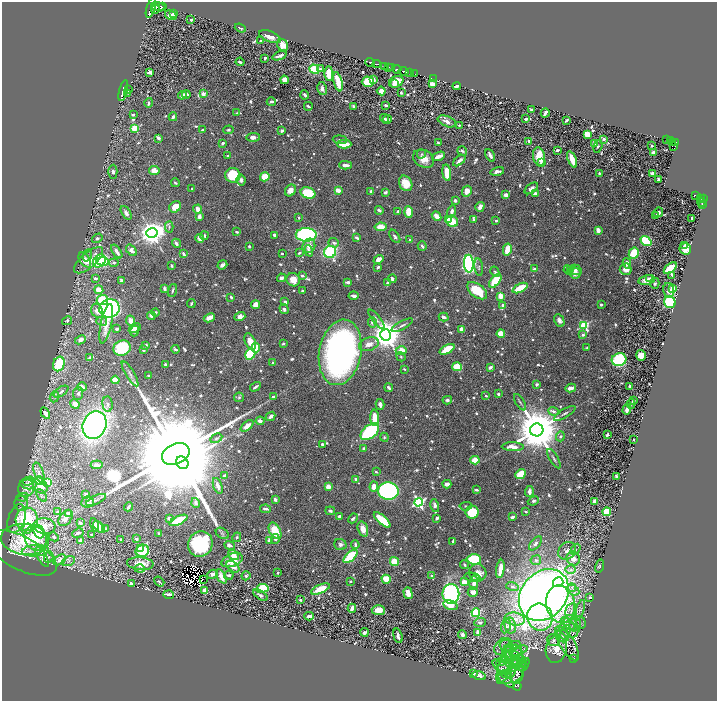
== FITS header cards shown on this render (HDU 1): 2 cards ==
NAXIS1  =                 1429
NAXIS2  =                 1398

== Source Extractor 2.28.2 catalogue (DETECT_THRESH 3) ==
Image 1429 x 1398 px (HDU 1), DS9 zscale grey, zoomed out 1/2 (1 PNG px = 2 x 2 image px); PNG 719 x 703 px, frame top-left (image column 1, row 1398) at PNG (2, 2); each listed source drawn as its Kron ellipse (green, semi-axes under 4 px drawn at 4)
Background 0.501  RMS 0.0077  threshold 0.0231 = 3 sigma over >= 5 px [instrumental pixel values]
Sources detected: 1082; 43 cannot appear on this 1/2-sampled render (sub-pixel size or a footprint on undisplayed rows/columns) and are neither listed nor drawn; of the other 1039, the 500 brightest by FLUX_AUTO listed and drawn (539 fainter detections omitted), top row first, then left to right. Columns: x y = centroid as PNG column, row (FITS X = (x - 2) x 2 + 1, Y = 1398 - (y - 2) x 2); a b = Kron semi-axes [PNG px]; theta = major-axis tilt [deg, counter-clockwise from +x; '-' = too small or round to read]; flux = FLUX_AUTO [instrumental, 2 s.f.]
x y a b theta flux
151 7 11 4 73 1300
158 7 7 3 -12 830
163 7 2 1 - 150
156 9 4 2 - 470
173 14 3 3 - 3.6
171 15 6 4 -31 11
191 20 2 2 - 2.6
240 28 6 3 -19 3.2
270 37 11 5 -21 13
261 41 2 2 - 2.5
283 45 6 5 - 16
280 56 7 3 19 7
265 58 2 2 - 3.4
240 62 4 3 - 5.9
370 62 5 2 - 510
377 64 4 2 - 440
385 66 2 1 - 21
389 67 3 2 - 230
392 68 4 1 - 89
314 69 5 4 - 67
320 69 4 3 - 3.7
397 69 4 2 - 180
403 71 5 2 - 680
150 72 3 3 - 7.4
409 72 2 1 - 72
329 73 7 3 -89 36
414 74 3 1 - 220
433 78 2 1 - 5
284 80 4 4 - 18
373 80 3 3 - 6.6
338 82 10 4 -76 34
368 82 6 5 - 59
396 82 8 5 26 28
394 84 3 3 - 8.9
432 84 4 3 - 24
457 86 4 3 - 7.4
322 89 6 4 -78 6.6
128 90 4 2 - 220
123 91 11 4 76 2500
381 91 4 4 - 6.6
127 93 2 2 - 120
401 93 2 2 - 2.7
186 94 4 3 - 6.6
203 94 2 2 - 27
182 95 4 3 - 9.3
305 95 4 3 - 3.5
271 102 4 3 - 3.9
149 103 5 3 - 3.3
386 105 4 2 - 3.6
308 106 4 2 - 3.2
353 106 2 2 - 3.5
532 109 3 2 - 4.1
237 113 4 3 - 2.8
545 113 5 2 - 7.4
133 115 3 2 - 3.1
173 117 4 3 - 5.1
384 118 5 3 - 5.2
526 119 4 2 - 3.7
387 120 5 4 - 4.5
566 120 4 2 - 3.5
447 121 10 5 -22 10
459 125 4 2 - 2.9
135 128 3 3 - 59
203 130 3 3 - 3.5
228 130 5 4 - 2.8
282 131 3 3 - 4.2
587 134 3 3 - 25
253 137 7 4 3 8.8
158 138 3 2 - 7
604 139 2 2 - 14
340 140 7 3 -6 3.1
667 140 2 2 - 30
670 140 3 2 - 5.7
529 141 4 3 - 3.7
223 143 3 2 - 4.7
438 143 3 2 - 2.6
673 143 3 2 - 21
675 143 2 2 - 210
344 144 7 3 -1 39
595 144 2 2 - 23
598 146 6 4 74 2.8
652 146 2 2 - 3.3
673 147 4 3 - 99
557 150 2 2 - 6.3
462 151 5 3 - 4.4
653 152 4 3 - 8.9
421 154 5 4 - 2.8
490 155 7 2 -60 6.3
228 156 3 2 - 3.3
439 156 6 3 22 16
539 157 9 6 -79 41
424 159 11 8 -31 19
572 159 8 3 -68 36
459 161 7 3 39 8.4
541 163 3 3 - 3.7
345 165 6 3 -3 9.7
154 170 5 4 - 16
497 171 7 4 14 7.4
113 172 7 4 89 4.6
447 173 8 4 -82 35
599 173 2 2 - 4.4
653 173 4 2 - 10
233 175 7 7 - 63
265 177 5 4 - 23
658 179 4 2 - 2.5
241 180 5 4 - 5
175 183 4 3 - 2.8
406 183 8 6 -63 27
192 188 2 2 - 2.8
531 188 8 4 37 6.5
290 190 6 5 - 13
338 190 4 2 - 24
371 191 4 3 - 4.3
467 191 6 4 65 15
385 192 3 3 - 4.3
308 193 7 5 -23 77
535 193 3 2 - 4.4
506 195 3 3 - 11
695 195 3 2 - 78
703 198 2 2 - 290
701 199 3 2 - 47
455 201 3 3 - 5.5
701 202 4 3 - 110
702 205 4 1 - 40
175 207 6 5 - 23
480 207 5 4 - 10
198 209 4 3 - 12
379 210 4 3 - 5.1
398 211 3 2 - 3.3
452 211 6 3 74 6.8
408 212 6 4 -86 28
658 212 5 4 - 5.7
126 213 8 4 -58 7.3
437 216 5 4 - 14
655 216 3 3 - 7.7
199 217 4 3 - 10
299 218 2 2 - 3.2
692 218 3 2 - 3.6
449 219 3 3 - 41
474 220 2 2 - 3.9
452 221 6 5 - 40
496 221 2 2 - 6.6
169 227 6 3 88 2.7
381 227 6 4 9 23
598 230 4 2 - 16
237 232 4 2 - 2.5
152 233 6 5 - 1800
274 235 3 2 - 4.2
306 235 10 6 -1 300
204 236 4 2 - 3
395 236 7 4 -56 4
97 238 6 4 34 4.3
200 238 4 4 - 12
357 238 3 2 - 6.4
410 240 2 2 - 3.3
646 241 6 4 -38 94
176 243 5 3 - 6.6
334 243 5 4 - 4.9
685 245 3 3 - 4.8
249 246 2 2 - 2.6
309 246 7 6 - 9.9
422 246 4 2 - 3.8
507 249 6 3 78 28
685 249 6 5 - 16
131 250 6 4 -52 8.6
309 251 5 3 - 6
117 252 8 3 -56 9.8
330 252 6 6 - 170
299 253 4 3 - 3
634 253 6 5 - 47
183 254 3 2 - 5.4
282 254 2 2 - 4
87 255 6 4 69 3.5
378 259 5 4 - 12
85 260 8 5 -56 15
89 260 18 7 40 29
99 261 7 5 45 150
103 261 6 4 -3 57
114 263 4 3 - 3.8
627 263 5 4 - 11
469 264 9 4 -88 520
222 265 5 3 - 6.2
172 266 4 3 - 3.6
378 267 4 2 - 3.4
479 267 9 3 -83 2.9
670 268 8 4 41 74
534 269 3 3 - 4.7
626 269 6 5 - 15
568 270 5 3 - 4.8
571 270 3 3 - 3.2
575 270 6 5 - 5.4
495 272 5 3 - 2.6
575 273 5 5 - 12
672 275 4 2 - 2.6
302 276 3 2 - 4.9
95 278 3 3 - 4.7
281 278 4 3 - 5.1
650 278 4 3 - 4
392 279 4 3 - 4.3
121 280 3 3 - 4.1
293 280 7 6 - 17
647 280 8 5 12 16
495 281 8 4 51 62
348 282 3 2 - 7.6
387 283 3 3 - 3.9
655 283 5 4 - 3.5
164 288 4 3 - 5.3
520 288 8 3 26 50
673 289 3 3 - 82
99 290 4 3 - 30
172 290 6 3 71 3.4
669 290 7 5 -78 8.2
302 291 3 3 - 2.9
477 291 11 6 -37 52
353 296 5 2 - 11
501 296 4 3 - 24
231 297 4 3 - 3.5
102 300 6 5 - 57
285 302 2 2 - 16
670 302 6 5 - 130
191 304 4 2 - 3
255 305 4 3 - 21
503 305 3 3 - 5
601 305 2 2 - 4.1
109 308 10 9 - 450
284 309 5 4 - 5.1
97 311 7 5 -63 14
155 313 4 2 - 3.7
151 316 4 3 - 4.7
240 317 5 4 - 10
444 317 5 3 - 4.8
209 318 6 3 26 18
377 319 12 3 -53 4.4
559 320 6 4 -62 6.7
67 321 5 4 - 3.2
102 321 5 4 - 3.7
131 321 5 3 - 17
372 322 5 4 - 5.1
106 324 20 5 78 25
402 325 12 3 28 4.8
584 325 4 3 - 140
135 328 6 4 30 15
117 329 3 2 - 5.6
462 329 3 3 - 12
135 331 5 4 - 4.7
501 334 4 4 - 29
386 335 5 5 - 3400
583 335 3 3 - 4.6
80 340 6 4 26 9.3
250 341 9 5 -66 18
283 343 3 3 - 3
369 344 10 6 19 12
146 345 4 3 - 3.1
122 348 9 7 18 120
255 348 5 4 - 50
587 348 4 3 - 2.6
176 349 4 2 - 4
447 349 8 3 29 50
143 350 2 2 - 5.1
401 351 6 3 0 59
340 352 33 21 79 680
250 354 6 5 - 99
641 355 5 5 - 17
401 357 5 4 - 2.9
90 358 4 3 - 3.1
619 360 7 6 - 160
273 363 3 2 - 2.6
59 364 7 5 68 68
165 364 3 2 - 3.1
457 367 5 4 - 48
490 367 3 2 - 8.8
404 369 3 2 - 2.5
130 374 14 3 -59 5.4
149 376 3 2 - 5.1
115 380 4 4 - 26
537 384 3 3 - 3.6
630 386 3 2 - 8.5
82 387 5 3 - 12
255 387 6 2 32 4.7
389 388 4 2 - 6.6
571 388 5 3 - 16
61 392 8 3 35 5.1
78 393 6 5 - 3.8
498 394 2 2 - 3.8
486 396 3 2 - 4
54 397 6 4 66 4.2
239 397 5 4 - 2.7
273 397 4 3 - 4.5
447 400 4 4 - 4.7
633 401 4 2 - 3
520 402 9 3 -58 3.3
75 404 5 3 - 14
107 404 8 5 -86 5.7
380 404 5 3 - 7.3
631 404 5 3 - 3
627 410 5 3 - 6.7
554 411 5 4 - 4.1
45 413 6 4 -58 9.1
565 413 12 3 31 4.9
271 416 5 3 - 6.1
375 418 8 4 -88 30
260 421 4 3 - 7.2
94 425 14 11 64 860
247 426 7 4 40 10
537 430 6 6 - 11000
370 432 11 6 39 230
607 435 3 2 - 5
560 436 5 4 - 3.6
384 437 4 4 - 2.5
216 438 6 4 31 4.6
633 440 2 2 - 4.1
322 444 3 3 - 3.7
513 447 11 4 -2 19
364 448 3 3 - 4.1
176 454 14 10 25 99000
554 459 11 3 -58 3.5
475 460 5 4 - 21
182 463 6 6 - 18000
97 465 6 4 6 6.5
39 472 10 4 -70 6.9
376 472 3 3 - 2.6
520 474 6 4 41 43
225 476 3 3 - 9.5
617 476 4 2 - 3.6
356 479 2 2 - 13
29 481 6 4 16 3.7
39 481 4 3 - 6.5
48 482 4 3 - 22
29 484 8 5 -9 7.7
447 484 4 3 - 14
40 486 8 6 -57 47
218 486 8 4 -71 8.7
328 487 3 3 - 20
374 487 5 4 - 19
26 488 8 8 - 13
476 490 4 2 - 3.8
388 491 10 8 -6 530
529 491 5 3 - 8
41 495 7 3 -52 3.4
86 495 4 3 - 6.1
23 497 5 4 - 3
275 499 3 2 - 8.3
96 500 10 3 24 3.7
533 501 6 4 23 3.3
595 501 4 3 - 5.9
87 502 6 5 - 11
419 502 4 4 - 320
196 503 5 4 - 3.4
21 504 7 6 - 6.7
435 505 7 4 -77 5.1
466 506 6 4 6 2.6
128 507 5 2 - 4.5
265 509 5 2 - 4.5
330 511 4 3 - 3.8
57 512 3 2 - 4.9
472 512 6 6 - 69
526 512 3 2 - 2.9
607 512 4 4 - 62
69 513 3 3 - 9.4
339 516 3 2 - 4
512 517 3 2 - 5.9
66 518 9 6 54 17
169 518 3 2 - 9.3
353 518 5 3 - 3.3
437 518 3 2 - 7.7
17 519 15 8 70 16
27 520 11 11 - 190
178 520 10 4 25 73
382 520 10 4 -41 57
80 523 4 3 - 6.3
94 525 7 3 -77 6.9
44 526 11 8 -6 29
99 527 7 4 -44 23
27 529 6 5 - 9.2
106 529 4 3 - 4
363 529 8 5 -71 16
275 531 9 5 -60 43
39 532 7 5 -62 27
78 533 6 3 27 7.4
159 533 3 2 - 2.9
222 533 7 5 -34 4.1
91 534 2 2 - 3
54 537 5 4 - 3.3
237 537 5 4 - 2.5
36 538 13 11 -69 65
25 539 24 15 -6 100
121 539 2 2 - 3
136 539 3 3 - 3.4
275 539 5 4 - 5.3
81 541 3 2 - 6.7
270 541 4 3 - 15
453 542 4 2 - 2.7
535 543 8 4 49 6.5
200 544 13 12 - 160
340 544 6 5 - 5.4
229 545 5 4 - 6.6
355 545 4 3 - 4.5
141 549 2 2 - 27
575 549 6 4 59 3.8
35 551 13 5 4 14
142 551 7 6 - 85
567 551 10 8 46 12
21 553 39 16 -27 48
234 555 6 4 -35 15
42 557 11 4 -59 7.2
49 557 6 4 71 3.7
350 557 8 4 42 130
474 559 7 5 -3 130
573 559 7 6 - 15
60 560 7 4 33 7.2
232 560 11 6 21 31
536 560 5 5 - 4.1
68 561 7 4 21 3.5
394 562 5 4 - 31
140 564 13 6 -5 19
465 565 4 2 - 2.6
599 566 7 4 75 2.8
233 567 7 4 -39 13
140 569 5 3 - 4.1
500 569 9 3 81 28
571 570 5 4 - 3.6
278 573 2 2 - 2.9
478 573 9 8 - 19
212 574 5 3 - 9.7
229 575 5 2 - 3.8
221 576 8 4 -61 18
246 576 5 3 - 3.6
432 576 4 3 - 3.7
472 577 8 3 -8 3.6
386 579 5 4 - 40
203 580 2 1 - 4.8
351 581 3 2 - 2.7
159 582 5 2 - 2.9
464 582 3 3 - 27
558 582 5 5 - 830
131 583 3 3 - 2.8
474 583 7 4 83 12
512 586 6 4 -16 3.9
572 587 4 4 - 3.1
262 588 6 4 8 65
320 589 10 4 23 37
573 590 7 4 -29 6.2
205 591 4 3 - 17
473 592 5 4 - 12
408 593 6 3 -74 25
451 594 10 8 90 540
169 595 5 2 - 11
260 595 8 3 -32 4.4
544 595 28 22 50 2000
590 597 4 3 - 2.8
300 600 2 2 - 7.5
561 604 19 14 -78 97
450 605 7 4 -13 21
352 608 4 3 - 11
378 610 6 5 - 19
571 611 8 6 77 8.4
579 611 11 4 70 5.5
476 612 4 4 - 110
309 616 4 2 - 9.6
540 617 14 12 -70 85
515 619 10 6 -9 11
480 622 6 3 4 3.4
581 622 6 5 - 3.5
572 623 9 7 -35 13
568 624 8 3 -42 4.2
510 625 8 5 -80 20
506 626 7 4 76 4.8
569 630 10 7 -23 12
364 632 4 2 - 7
478 632 4 3 - 8.2
566 632 7 4 65 5
462 635 4 3 - 6.1
398 636 7 3 -74 7.7
563 636 7 6 - 6.9
553 640 6 5 - 6.1
567 643 19 7 -59 17
507 646 7 6 - 7.2
513 646 8 3 24 4.2
503 647 10 7 44 10
556 649 14 10 80 29
518 651 9 3 19 3.9
512 652 10 7 18 11
507 655 9 5 -88 9.3
517 656 11 6 -78 9.4
573 658 4 2 - 120
515 659 12 7 -32 12
502 661 7 4 31 4.1
505 663 21 6 75 20
514 663 6 4 48 3.8
520 665 7 5 -43 3.7
524 665 7 4 59 2.8
508 666 11 6 9 9.4
502 669 12 5 -45 8.5
511 672 6 4 67 2.5
474 673 3 2 - 3.4
517 673 10 6 76 8.2
479 676 7 3 -17 9.7
510 676 13 7 12 11
507 681 9 4 -37 2.7
517 686 4 2 - 150
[539 fainter detections neither listed nor drawn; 43 sub-pixel or undisplayed-footprint detections neither listed nor drawn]